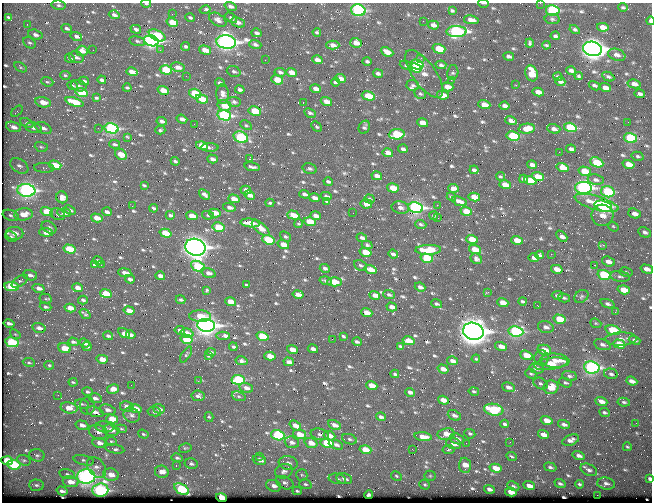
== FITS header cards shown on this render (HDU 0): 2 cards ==
NAXIS1  =                  650 / Width of table row in bytes
NAXIS2  =                  500 / Number of rows in table

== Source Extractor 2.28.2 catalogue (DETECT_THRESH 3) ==
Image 650 x 500 px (HDU 0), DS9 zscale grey, 1 PNG px = 1 image px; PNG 654 x 504 px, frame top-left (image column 1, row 500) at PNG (2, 3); each listed source drawn as its Kron ellipse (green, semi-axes under 4 px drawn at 4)
Background 368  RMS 1.4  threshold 4.23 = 3 sigma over >= 5 px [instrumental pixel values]
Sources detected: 723; of the 723, the 500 brightest by FLUX_AUTO listed and drawn (223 fainter detections omitted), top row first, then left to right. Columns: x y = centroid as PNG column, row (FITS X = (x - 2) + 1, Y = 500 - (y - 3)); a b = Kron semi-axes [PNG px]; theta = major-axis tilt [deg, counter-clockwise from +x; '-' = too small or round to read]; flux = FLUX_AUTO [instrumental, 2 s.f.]
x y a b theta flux
146 3 5 2 - 130
484 3 5 2 - 140
540 3 2 2 - 280
59 5 7 4 -7 210
230 6 6 4 -20 310
623 7 5 3 - 140
205 10 5 3 - 310
358 10 7 5 -15 15000
553 10 7 5 -11 9200
452 11 4 3 - 180
172 14 2 2 - 370
114 15 5 3 - 310
8 17 4 3 - 150
190 18 5 3 - 190
231 18 7 3 -35 210
552 19 7 5 -10 200
218 20 9 6 -33 400
471 20 7 4 -10 520
423 21 2 2 - 420
650 21 4 2 - 700
172 22 6 4 -15 1400
238 23 7 4 -23 360
27 24 2 2 - 140
433 25 5 4 - 470
603 27 6 4 -10 780
67 28 5 3 - 200
136 29 5 3 - 300
575 30 5 4 - 200
457 31 10 5 1 18000
317 32 4 3 - 180
256 33 5 3 - 280
35 35 7 5 -17 340
157 35 9 5 -28 3500
76 36 6 4 -17 340
555 36 5 3 - 210
137 41 8 4 -11 220
151 41 7 5 -16 28000
226 42 10 6 -6 46000
29 43 7 5 -34 200
356 43 6 5 - 860
530 43 4 4 - 190
255 44 6 4 -20 270
333 45 6 4 -1 540
546 45 4 2 - 140
186 47 4 3 - 240
439 49 6 4 -16 2500
592 49 9 7 -10 70000
93 50 2 2 - 360
160 50 2 2 - 620
205 50 6 4 -17 880
82 51 6 5 - 710
387 52 7 4 -25 780
617 55 9 6 -19 500
509 56 5 3 - 290
76 57 7 5 -21 250
421 58 4 4 - 140
70 59 5 3 - 210
265 60 2 2 - 190
317 60 5 4 - 530
367 61 4 3 - 240
406 65 6 4 -21 140
417 65 7 5 -15 5500
441 65 5 4 - 230
20 67 7 4 -32 150
178 67 7 4 -14 630
416 68 6 4 -24 4400
166 70 6 4 -15 4100
571 70 5 3 - 330
234 71 7 5 -20 250
132 72 6 4 -17 760
280 72 5 4 - 250
292 72 5 4 - 870
453 72 7 5 78 190
378 73 5 3 - 260
532 73 8 6 -71 2100
424 74 28 11 -54 1100
65 75 5 4 - 150
186 76 2 2 - 200
579 76 4 3 - 160
558 77 4 3 - 190
608 77 6 3 -27 210
341 78 5 4 - 470
102 80 4 3 - 270
277 80 6 4 -20 1900
451 80 2 2 - 800
84 81 5 3 - 250
47 82 6 4 -20 160
335 82 4 3 - 170
560 82 5 4 - 310
220 83 5 3 - 270
634 84 6 4 -12 570
412 85 6 5 - 180
516 85 3 2 - 270
73 86 5 4 - 130
79 86 8 5 -19 210
595 86 6 3 -28 230
448 87 6 4 -16 840
127 88 4 3 - 160
605 88 6 4 -19 600
316 89 5 4 - 620
163 90 6 4 -18 1300
240 90 5 3 - 290
538 92 6 4 -11 740
81 93 6 4 -16 2800
195 94 6 4 -18 4000
222 94 10 6 -90 510
420 94 6 5 - 180
640 94 5 3 - 280
443 95 6 4 -12 790
368 96 7 4 -16 2400
96 98 3 3 - 160
202 99 6 4 -18 1400
326 101 6 4 -18 730
43 102 8 5 -13 1100
75 102 9 4 -20 1900
234 102 7 5 -7 250
303 102 3 2 - 230
484 105 6 4 -17 1100
224 106 7 5 -16 1400
505 106 5 4 - 440
17 111 7 4 42 160
255 111 6 4 -11 2700
310 113 6 3 -27 200
224 115 7 5 -13 15000
182 119 5 3 - 420
162 121 5 3 - 320
511 121 6 3 -16 440
628 122 2 2 - 290
27 123 7 4 -25 180
422 123 6 4 -16 1100
194 124 3 2 - 190
246 125 6 4 -28 160
316 126 6 4 -46 160
13 127 8 5 -19 530
364 127 7 5 60 220
570 127 6 4 -15 5200
33 128 8 5 -11 330
43 128 8 5 -26 350
98 128 2 2 - 140
112 128 7 5 -14 13000
527 129 8 5 4 1200
554 129 6 4 -17 430
160 130 5 3 - 150
397 134 8 5 4 5200
513 136 6 4 -10 5000
241 137 7 5 -22 7000
128 138 4 3 - 150
630 138 7 5 -13 6700
114 144 5 3 - 190
202 146 6 4 -16 1500
41 147 6 5 - 150
210 147 8 4 0 230
403 149 5 3 - 280
571 149 5 3 - 300
559 152 2 2 - 360
388 153 5 4 - 740
121 155 6 5 - 1200
638 156 6 4 -15 180
212 159 5 3 - 340
249 159 3 2 - 2800
175 161 4 3 - 200
597 162 7 4 -22 2900
629 164 6 4 -16 1100
55 165 6 4 -17 1900
532 165 5 3 - 410
19 166 10 6 -34 440
252 167 8 3 -11 270
44 168 10 4 -3 220
563 168 6 4 -18 1200
310 169 7 5 -15 240
474 170 4 3 - 220
585 171 6 4 -15 1600
377 176 5 3 - 540
500 176 4 4 - 140
538 177 6 4 -18 1800
523 179 4 3 - 250
530 180 6 4 -14 1400
596 180 8 5 -9 330
328 182 5 3 - 240
144 185 4 2 - 130
505 185 6 4 -16 1000
393 188 6 4 -16 1700
453 188 5 4 - 540
583 188 8 6 -1 27000
26 190 9 6 -7 28000
246 190 5 4 - 430
608 192 7 5 -16 6900
204 194 6 4 -38 320
304 194 5 3 - 360
250 195 5 4 - 610
326 196 5 3 - 230
62 197 6 5 - 680
451 197 5 3 - 150
474 197 6 4 -13 1100
314 198 5 3 - 440
234 199 6 4 -18 990
369 199 5 4 - 190
327 201 3 3 - 330
459 201 8 3 -18 520
270 203 4 2 - 160
596 203 23 7 -16 2300
366 204 6 4 -10 1300
437 205 2 2 - 290
132 206 2 2 - 170
603 206 9 5 -16 15000
229 207 6 4 -14 430
154 208 4 3 - 250
400 208 9 6 -12 440
416 208 7 5 -9 21000
70 210 6 4 -23 280
466 211 6 4 -18 1300
47 212 6 4 -15 2200
107 212 5 3 - 270
64 213 7 4 -4 420
215 213 6 4 -13 1300
353 213 2 2 - 160
24 214 9 6 7 1400
58 214 8 5 -24 240
634 214 6 5 - 610
11 215 8 5 -21 220
170 215 5 3 - 240
208 215 6 4 -11 140
293 215 6 4 -17 1200
602 215 11 10 - 1000
192 216 6 4 -15 1100
316 216 5 4 - 500
434 216 4 3 - 150
97 218 6 4 -15 910
438 218 3 2 - 130
310 222 6 4 -17 2200
250 223 10 4 -6 1200
299 223 4 4 - 150
421 224 5 4 - 190
49 227 8 5 -32 250
218 227 6 5 - 2400
613 227 6 4 -36 150
261 228 10 5 -38 1100
46 232 7 4 -4 1000
645 232 7 5 -27 330
14 233 9 6 -2 910
165 233 6 4 -17 2500
285 236 6 4 -40 190
562 236 6 4 -44 450
11 237 6 5 - 210
362 238 5 3 - 300
472 239 6 4 -16 1800
268 240 6 4 -18 3900
517 240 6 4 -16 1200
283 244 6 4 -17 930
367 245 5 4 - 190
603 245 3 2 - 920
195 247 10 8 -17 60000
69 249 6 4 -15 3200
475 249 6 4 -18 1400
428 250 13 5 2 3000
366 252 6 4 -16 2300
393 254 5 3 - 310
551 254 2 2 - 970
539 255 4 3 - 170
427 258 6 4 -15 4800
534 258 5 3 - 360
476 259 6 5 - 290
98 261 5 3 - 290
608 262 6 4 -18 610
94 264 3 3 - 150
101 265 2 2 - 140
360 265 7 5 -25 210
594 265 3 2 - 140
198 266 7 5 -25 4800
325 268 5 4 - 260
371 269 6 4 -18 870
557 269 6 4 -16 910
647 269 6 4 -15 590
626 272 7 4 -12 160
125 273 6 3 -7 410
209 273 7 4 -17 480
30 275 7 5 -18 390
604 275 7 4 -16 5400
160 276 5 3 - 430
620 276 10 5 -9 280
130 279 5 3 - 370
20 281 9 5 35 280
326 281 6 3 -16 200
334 282 7 4 0 2100
246 285 3 2 - 130
12 286 7 4 -8 4900
420 287 5 4 - 340
38 288 6 4 -15 490
78 288 5 4 - 650
207 290 4 4 - 130
624 290 6 4 -17 1600
488 292 3 2 - 490
106 294 6 4 -10 1900
298 294 5 4 - 550
375 295 5 4 - 610
389 295 6 4 -22 240
557 295 5 3 - 190
581 296 8 6 39 210
564 298 6 3 -15 170
46 299 6 4 -13 150
83 300 5 3 - 270
181 300 5 3 - 200
523 301 4 3 - 200
231 302 6 4 -19 1100
503 303 6 4 -18 1000
437 304 6 4 -21 210
607 304 7 4 -19 300
538 306 3 2 - 390
46 307 6 4 -19 210
392 307 5 3 - 600
70 308 5 4 - 1100
129 310 6 3 -12 900
615 312 2 2 - 470
367 313 6 4 -19 1100
85 314 6 3 -38 150
200 316 11 6 -1 1400
560 319 6 4 -15 2400
596 323 6 4 -21 140
9 324 5 3 - 370
206 325 9 6 -8 51000
546 327 8 5 -16 460
39 328 7 4 -14 410
180 330 5 3 - 300
613 330 7 4 -16 3900
473 331 10 8 -18 89000
516 331 7 5 -8 14000
124 333 6 4 -31 1300
187 333 6 4 -18 950
15 334 6 4 -40 150
131 335 4 3 - 210
108 336 5 3 - 230
223 336 6 3 2 1000
262 336 6 4 -17 3800
343 336 4 3 - 160
186 339 6 4 -15 4000
332 339 2 2 - 320
621 339 16 6 3 620
634 340 6 4 -21 240
408 341 6 4 -13 1500
12 342 6 5 - 5900
73 342 5 3 - 240
357 342 5 3 - 240
84 343 5 3 - 300
619 344 6 4 -17 1700
602 345 8 5 -14 340
400 346 4 3 - 130
501 346 6 4 -15 690
87 347 4 3 - 230
233 347 4 3 - 180
64 348 6 5 - 1700
292 349 5 4 - 850
313 349 5 3 - 390
544 350 7 5 -14 1700
211 352 5 3 - 190
186 354 9 4 57 150
526 355 6 4 -20 1200
209 356 4 3 - 140
270 356 5 4 - 1200
541 358 7 7 - 320
102 359 6 4 -13 1000
476 359 4 3 - 150
241 361 6 4 -12 260
452 361 5 3 - 420
555 361 14 7 -3 1000
29 362 6 4 -9 140
289 362 5 3 - 440
551 364 17 6 8 3000
49 365 5 4 - 140
592 367 8 6 -9 18000
537 368 7 5 -14 470
443 369 5 3 - 700
395 374 4 2 - 150
531 374 6 4 -21 180
611 374 7 5 -12 270
569 376 7 5 -9 240
238 380 7 5 -4 7500
198 381 2 2 - 350
632 381 6 3 -21 460
73 382 4 3 - 130
541 383 7 5 -28 240
565 383 7 4 -19 190
131 385 2 2 - 160
372 386 6 4 -19 1300
508 387 6 4 -19 430
551 387 7 6 - 1500
246 388 7 5 -14 460
113 389 6 4 13 670
474 391 5 4 - 150
87 392 5 4 - 190
410 392 5 3 - 430
58 395 2 2 - 180
198 396 7 5 -9 290
239 396 7 4 -20 190
95 398 6 5 - 340
443 400 6 4 -18 780
601 401 6 4 -20 660
624 402 6 4 -10 180
82 404 7 4 -9 180
87 406 9 7 86 350
127 407 7 5 -14 610
69 408 8 5 -11 990
135 408 6 4 -18 830
159 409 6 4 -17 350
107 410 8 5 -12 390
494 410 10 6 -9 4900
95 412 9 5 -18 500
154 412 7 4 -10 270
604 412 5 4 - 180
132 415 8 7 - 370
454 415 7 5 -24 370
209 417 5 4 - 140
381 417 5 3 - 280
112 419 6 4 -14 1800
547 420 6 4 -17 920
636 423 2 2 - 160
505 424 4 3 - 230
564 424 6 3 -15 340
82 425 6 4 -18 490
334 425 7 4 -25 580
295 426 6 4 -38 730
104 427 9 5 -10 290
121 429 6 4 -19 140
111 430 8 5 -13 760
98 432 9 7 -21 460
143 434 5 4 - 140
300 434 7 4 -13 1200
320 434 9 5 -14 250
446 434 8 5 10 1400
470 434 5 4 - 170
278 435 7 5 -17 6600
543 435 5 4 - 630
329 436 6 4 -21 880
423 437 9 4 -7 930
350 439 8 5 -19 210
457 439 7 5 -20 430
571 440 9 5 21 480
111 441 5 4 - 130
292 442 7 5 -19 370
510 442 2 2 - 260
99 443 7 5 -10 510
311 443 6 4 -18 930
327 443 6 4 -11 3800
466 443 2 2 - 250
454 444 8 5 -19 660
336 445 7 4 -21 320
627 447 4 3 - 140
185 448 6 4 11 130
115 449 10 4 -12 240
412 449 2 2 - 230
365 450 6 4 -17 1700
448 450 6 3 8 130
37 455 8 6 -13 240
260 456 2 2 - 1200
511 456 5 2 - 160
579 456 6 4 -17 410
177 458 6 4 -15 220
24 460 7 5 -19 210
84 460 10 5 -14 250
259 460 7 4 -18 520
7 461 6 4 -5 2800
288 463 9 7 -8 430
191 464 7 5 -14 230
14 465 7 5 -8 4500
465 465 7 6 - 1300
176 466 3 2 - 190
97 467 12 8 -52 540
550 467 6 3 -16 190
496 468 6 4 -15 1300
589 470 9 5 -24 340
284 471 9 7 18 380
162 472 7 6 - 870
67 474 8 5 -14 240
111 475 8 6 -12 850
302 475 6 5 - 160
86 476 9 7 1 26000
396 476 6 4 -30 150
430 476 5 5 - 130
337 479 9 5 -12 340
344 479 8 5 -14 490
650 479 4 3 - 400
71 482 8 5 -9 960
285 483 9 6 -26 340
305 484 6 4 -16 180
560 484 5 3 - 230
580 484 4 3 - 160
606 484 9 6 -8 370
36 485 7 5 -2 250
425 485 5 5 - 160
274 486 8 5 -20 520
513 486 6 4 -25 220
529 486 5 4 - 620
182 489 8 5 -33 6500
489 489 5 3 - 410
100 490 8 6 4 15000
62 491 5 3 - 330
297 491 5 2 - 160
511 492 6 4 -15 1000
369 495 4 3 - 220
597 495 2 2 - 1500
221 497 5 4 - 2400
At the frame edge (FLAGS 8, measured only in part): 6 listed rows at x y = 146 3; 484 3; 540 3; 650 21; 647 269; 650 479
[223 fainter detections neither listed nor drawn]